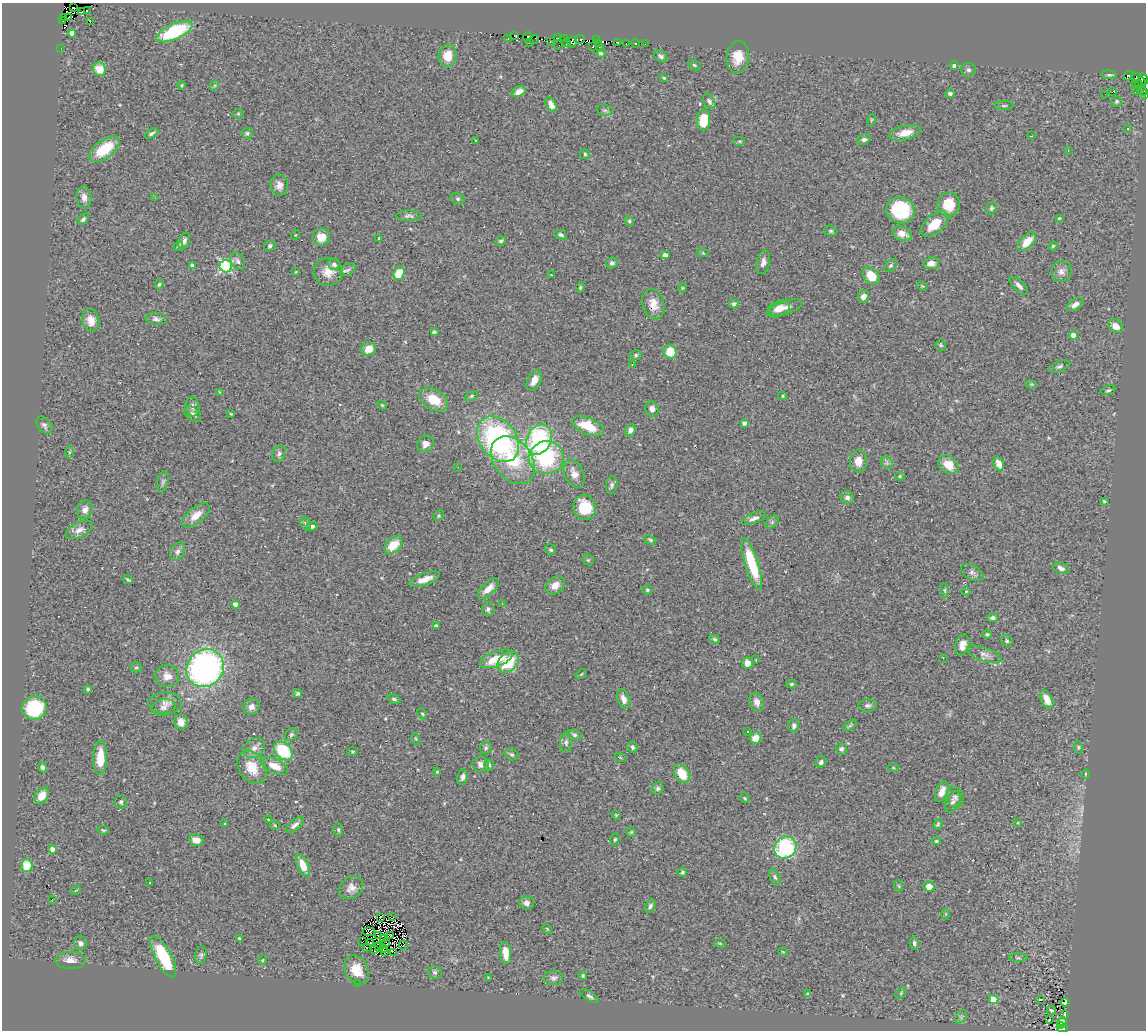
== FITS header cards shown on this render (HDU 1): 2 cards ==
NAXIS1  =                 1144
NAXIS2  =                 1028

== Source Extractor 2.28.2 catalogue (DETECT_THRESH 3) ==
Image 1144 x 1028 px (HDU 1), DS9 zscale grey, 1 PNG px = 1 image px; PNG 1148 x 1032 px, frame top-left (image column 1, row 1028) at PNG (2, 3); each listed source drawn as its Kron ellipse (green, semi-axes under 4 px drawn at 4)
Background 0.527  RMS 0.044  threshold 0.131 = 3 sigma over >= 5 px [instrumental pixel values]
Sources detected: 349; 10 with non-positive FLUX_AUTO (blend fragments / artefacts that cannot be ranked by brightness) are neither listed nor drawn; the other 339 listed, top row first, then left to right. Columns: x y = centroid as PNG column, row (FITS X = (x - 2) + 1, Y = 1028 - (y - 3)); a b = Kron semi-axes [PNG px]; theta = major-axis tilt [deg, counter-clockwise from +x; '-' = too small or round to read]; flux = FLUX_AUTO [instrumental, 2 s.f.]
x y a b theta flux
73 8 2 2 - 11
87 10 3 2 - 7.7
82 12 3 2 - 24
63 17 3 2 - 11
69 17 4 3 - 34
63 20 3 2 - 11
90 22 2 2 - 4.6
174 31 19 7 25 240
72 33 4 4 - 21
515 35 2 2 - 17
527 37 5 2 - 40
558 38 3 2 - 20
565 38 3 3 - 23
508 39 3 2 - 4.8
534 39 5 2 - 5.5
580 39 5 2 - 4.5
596 40 3 2 - 16
550 41 3 2 - 7.5
572 42 6 4 83 38
617 42 4 3 - 56
530 43 3 2 - 4.3
566 43 3 2 - 2.7
598 43 2 2 - 8.1
635 43 4 3 - 9.1
626 44 2 2 - 3.2
645 44 3 2 - 3.3
559 45 3 2 - 20
593 46 3 2 - 30
599 47 3 2 - 2.5
61 48 3 2 - 2.5
601 53 4 3 - 6
448 56 11 9 85 43
661 56 7 5 -36 8.9
738 57 16 11 85 46
694 65 7 4 -27 4.6
954 65 5 4 - 6
99 69 7 6 - 57
969 70 7 7 - 7.8
1109 75 8 4 -6 5
1128 76 5 3 - 28
1136 77 4 3 - 41
664 78 4 3 - 3
1144 79 5 4 - 67
1141 82 5 3 - 49
1138 84 2 2 - 5.5
182 85 4 3 - 2.6
215 85 5 3 - 3
1135 85 3 3 - 8.5
1143 91 4 2 - 11
519 92 7 5 28 21
1112 92 2 2 - 390
1135 92 2 2 - 6.9
950 93 5 4 - 5.7
1105 94 2 2 - 2.2
1144 95 3 2 - 7
709 101 8 5 -59 8.3
1116 101 5 5 - 4.7
551 105 8 5 -60 16
1004 106 9 3 1 4.2
605 110 8 5 -7 6.2
238 114 5 5 - 3.6
703 120 10 6 83 79
871 120 6 3 71 3.2
1128 128 4 3 - 2.4
152 133 7 4 32 6.4
247 133 5 5 - 4.8
905 133 16 7 13 36
1031 136 2 2 - 2
475 140 2 2 - 2
864 140 7 5 20 8.1
740 141 6 5 - 4.1
104 149 18 9 37 100
1068 150 3 2 - 2.7
585 154 5 5 - 4.1
279 185 10 9 - 21
84 198 11 7 -84 16
155 198 2 2 - 1.8
458 199 7 5 -14 6.6
949 204 12 11 - 62
992 208 6 5 - 5.2
900 210 14 13 - 180
409 216 13 5 -1 9.4
1059 218 4 3 - 3
83 219 7 4 44 6.2
629 221 5 4 - 4.1
934 224 16 9 41 59
831 231 7 5 -16 5.2
902 233 10 7 -18 23
295 235 5 3 - 2.4
561 235 6 4 -23 5.9
321 237 9 8 - 42
379 238 4 2 - 2.7
184 241 8 5 66 11
501 241 5 4 - 5.4
1027 242 11 6 46 49
178 246 5 3 - 4.5
270 246 6 5 - 6.2
1053 246 4 3 - 3.5
703 253 6 3 -18 2.9
665 255 4 4 - 11
238 261 9 6 -64 9.5
763 262 12 6 76 13
612 263 6 5 - 7.6
931 263 8 6 5 20
334 264 6 5 - 8.7
891 265 7 5 49 6
192 266 4 3 - 10
226 266 6 6 - 410
348 270 8 6 30 9
296 272 4 3 - 2.4
328 272 14 14 - 38
1061 272 10 10 - 18
399 273 7 5 69 55
551 275 3 2 - 3.2
871 276 9 7 -49 59
159 284 5 4 - 4.8
922 286 5 4 - 3.3
1019 286 11 5 -43 12
580 287 5 4 - 3.7
682 288 5 3 - 2.4
864 296 6 5 - 16
653 304 15 11 -72 36
734 304 5 4 - 6.7
1075 304 9 5 32 15
786 307 17 6 18 18
779 309 12 7 27 32
156 319 10 6 -7 10
91 320 11 8 -75 28
1116 326 8 6 -39 29
434 332 4 3 - 4.8
1073 335 4 4 - 26
941 345 5 5 - 4.3
369 349 7 6 - 36
670 352 7 6 - 68
636 355 6 4 17 5.2
632 364 3 2 - 3.4
1060 366 11 5 19 7.6
534 381 11 6 63 27
1031 384 6 4 -16 3.6
1108 390 7 4 18 5.4
220 392 4 3 - 2.7
471 396 7 4 27 4.3
783 396 4 3 - 3
434 400 16 10 -31 63
382 405 5 3 - 3
193 407 10 7 -82 11
652 409 8 6 -76 15
193 414 9 6 -40 10
231 414 4 3 - 2.5
744 423 4 4 - 12
44 425 10 6 -51 8.5
588 426 17 8 -24 81
630 430 6 5 - 11
498 439 25 18 -53 580
539 439 16 12 65 360
425 444 9 8 - 19
69 452 6 4 89 4.5
279 454 9 6 68 8.4
546 458 18 16 13 240
513 460 26 19 -52 140
858 461 11 8 88 30
887 463 7 5 -46 6.8
998 463 7 5 -66 28
948 465 11 8 -39 42
458 467 3 2 - 3.1
574 474 15 9 -66 25
900 476 5 4 - 3.5
163 482 11 5 78 8
612 485 9 6 82 7.8
847 497 6 6 - 11
1104 501 3 3 - 3.1
585 508 12 11 - 100
85 510 9 8 - 18
196 515 16 8 39 38
439 516 5 4 - 4.2
754 518 12 5 22 14
772 522 8 5 45 7.1
306 523 7 4 -67 5.8
312 526 5 4 - 8.4
79 530 15 7 27 18
650 540 6 4 -22 4.3
393 545 10 7 42 55
551 550 6 5 - 4.9
178 551 9 6 63 11
588 560 6 5 - 3.8
752 564 27 6 -72 160
1061 568 8 5 -22 11
972 573 12 7 -29 12
425 579 16 6 19 28
128 580 5 2 - 4.3
555 585 11 8 37 24
488 589 13 6 43 29
647 590 5 5 - 4.5
945 590 7 4 -82 4.3
966 591 5 3 - 2.4
502 603 3 2 - 5.5
235 604 4 3 - 14
488 609 7 6 - 8
993 618 5 4 - 7.5
436 626 4 3 - 4.7
987 634 5 4 - 4.6
714 639 5 4 - 5.1
1007 641 6 5 - 5
962 645 10 7 74 22
984 654 18 7 -19 18
943 658 2 2 - 480
496 659 17 7 20 62
756 660 3 2 - 1.6
508 662 12 9 45 93
747 663 5 5 - 28
136 667 6 5 - 4.9
205 668 20 18 49 900
581 674 6 3 37 2.6
167 676 12 11 - 25
792 684 5 4 - 4.7
88 689 4 4 - 4.5
298 694 5 4 - 4.9
394 699 7 4 -17 5.3
624 699 10 5 -68 15
1047 699 10 5 -63 36
757 702 9 7 -73 18
165 703 16 10 -2 22
867 705 9 6 0 8.1
164 707 12 8 12 14
251 707 8 7 - 17
34 708 12 11 - 180
422 714 6 4 -65 4
181 722 7 6 - 27
794 725 6 5 - 8.8
850 725 7 4 37 4.7
747 731 3 2 - 4.5
291 735 7 5 39 5.4
574 735 7 5 -17 5.8
756 738 6 5 - 29
416 739 6 3 -71 3.3
566 742 10 5 90 8.1
632 747 6 4 -61 5.2
1078 747 6 4 -82 3.9
254 748 11 9 34 19
486 748 6 6 - 6
841 749 6 5 - 6.9
283 751 11 7 -45 140
353 752 5 4 - 3.4
511 754 7 5 -30 5.5
620 757 5 3 - 2.9
100 758 17 7 89 73
821 762 6 5 - 9.5
481 764 8 8 - 16
489 765 5 4 - 5.3
275 766 14 7 -25 36
42 767 5 4 - 6.6
252 767 18 13 -59 57
893 768 5 3 - 3.1
437 772 4 3 - 3.4
682 774 10 7 -57 61
1085 774 4 3 - 2.2
462 777 8 5 80 9.4
658 788 6 5 - 6.3
942 792 11 6 68 23
42 796 9 6 58 32
955 797 10 8 -71 12
745 798 5 4 - 3.7
121 802 7 6 - 5.9
953 802 11 7 66 9.7
616 815 5 4 - 3.5
268 820 3 2 - 2.1
1018 823 3 3 - 2.2
225 824 4 2 - 2.4
938 824 5 4 - 3.9
275 825 5 3 - 2.6
295 825 11 5 39 13
103 830 5 4 - 3.9
338 830 6 5 - 5.4
631 832 5 5 - 4.1
615 839 6 4 73 4.1
196 840 7 5 -15 25
936 841 5 4 - 3.5
785 847 11 10 - 270
52 849 4 4 - 25
27 865 6 5 - 60
303 865 12 5 -68 39
682 872 5 4 - 4.7
775 877 9 5 -64 6.5
150 883 2 2 - 2.3
899 886 6 3 -70 3.9
929 886 6 5 - 27
351 888 13 10 41 21
76 890 5 3 - 2.9
52 899 2 2 - 26
526 903 7 7 - 12
650 906 7 4 59 8.1
945 914 5 3 - 2.9
381 917 3 3 - 3.2
393 917 3 2 - 3.6
547 929 5 3 - 2.3
369 932 6 3 -7 2.8
390 935 3 2 - 1.4
378 936 3 3 - 1.3
239 939 4 3 - 3.4
383 939 3 2 - 2.5
362 942 3 2 - 1.5
81 943 7 6 - 10
370 943 4 2 - 5.1
386 943 4 2 - 0.78
720 943 6 3 -18 3.2
914 943 7 4 -84 6.9
403 945 4 2 - 6.9
366 947 3 2 - 22
379 947 5 2 - 3
383 948 4 2 - 1.3
375 950 3 2 - 1.7
385 952 4 3 - 0.89
394 952 3 2 - 22
783 952 5 3 - 2.1
505 953 11 5 -83 32
201 955 9 5 81 7.4
163 957 23 8 -62 140
1018 958 9 4 0 5.2
71 960 15 8 -1 24
263 960 5 3 - 2.4
357 970 15 11 -61 55
435 972 7 6 - 6.6
583 975 4 3 - 3.6
488 978 4 3 - 2.4
553 978 10 7 -2 9.2
357 983 2 2 - 34
901 993 7 4 47 4.6
808 994 4 3 - 5
590 996 10 4 -31 7.6
994 999 5 4 - 72
1040 999 4 2 - 2.7
1065 1002 4 3 - 4
1051 1010 5 3 - 6
1065 1014 4 3 - 3.8
961 1017 7 4 57 7
1049 1020 2 2 - 2.7
1062 1022 5 4 - 1.4
1060 1026 3 3 - 11
1063 1029 5 3 - 25
At the frame edge (FLAGS 8, measured only in part): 4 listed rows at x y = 1144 79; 1143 91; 1144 95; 1063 1029
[10 non-positive-flux detections neither listed nor drawn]